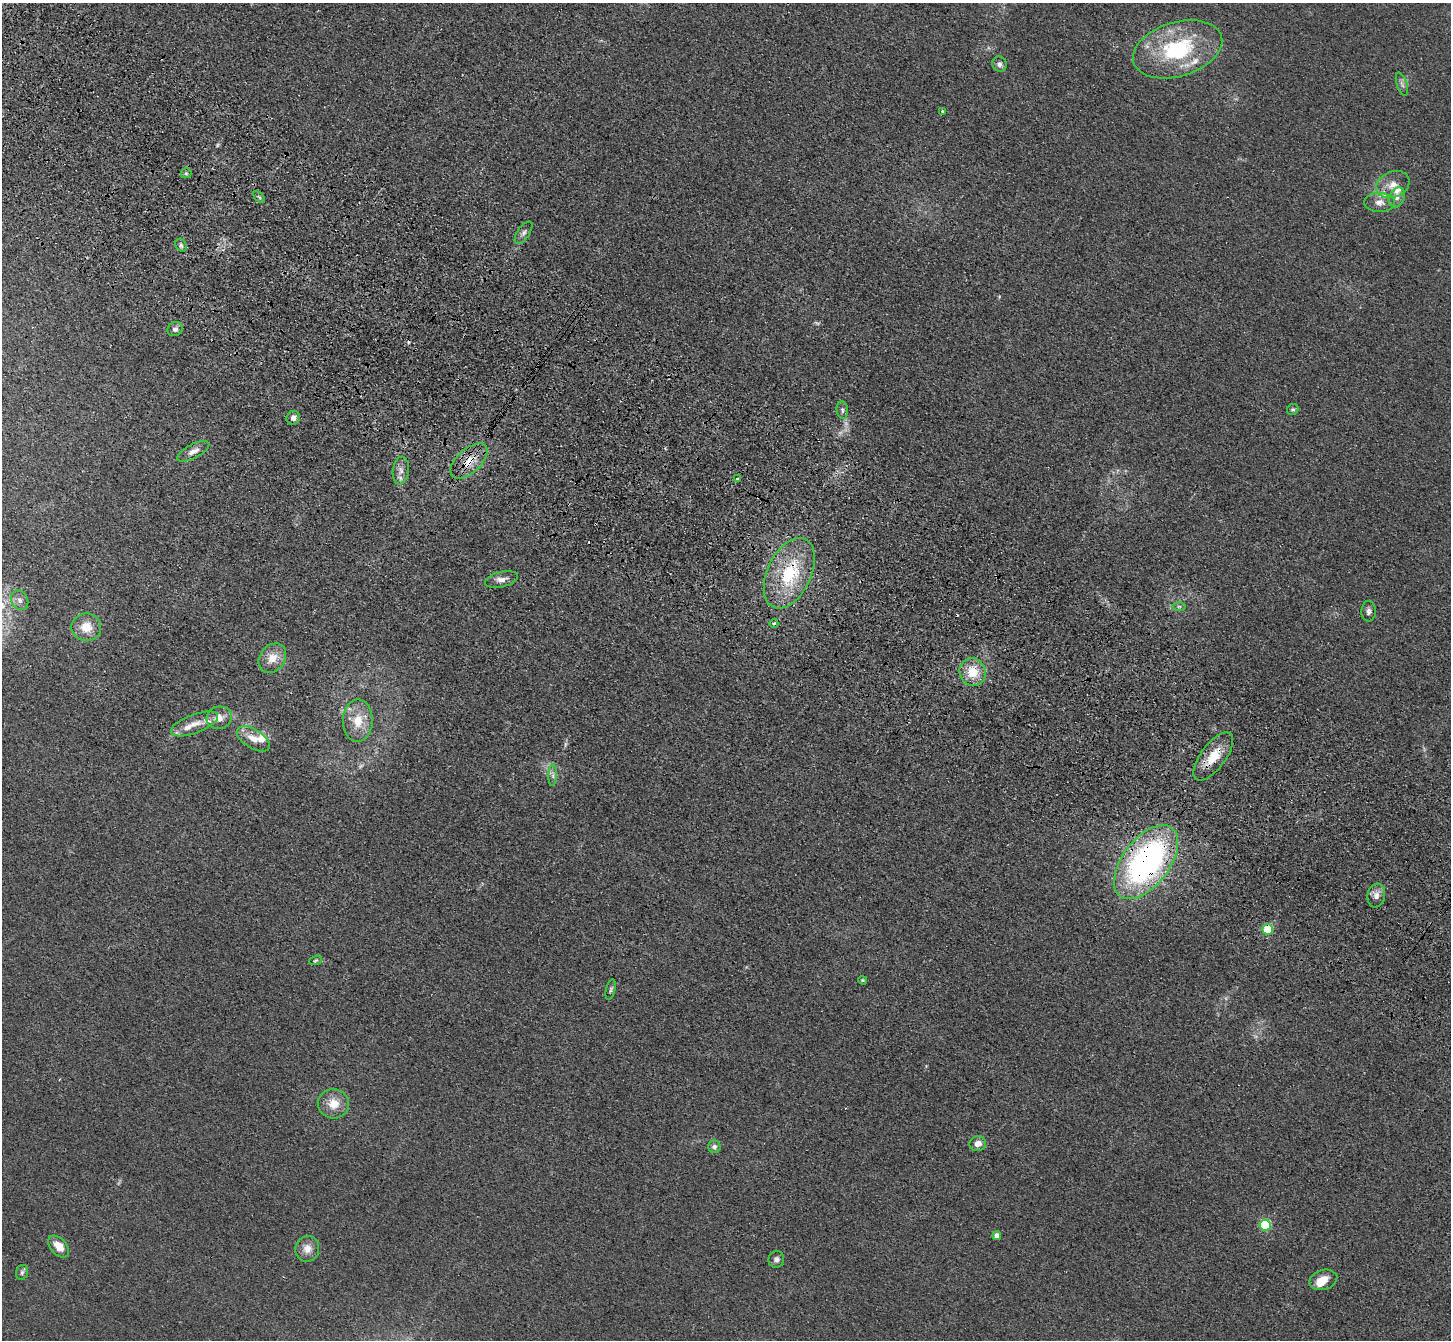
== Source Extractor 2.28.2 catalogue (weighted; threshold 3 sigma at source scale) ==
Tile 11 of 4 x 4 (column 3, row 3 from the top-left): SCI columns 2972-4420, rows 1731-3068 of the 5943 x 6001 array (HDU 1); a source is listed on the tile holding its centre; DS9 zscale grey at full resolution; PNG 1453 x 1342 px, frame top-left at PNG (2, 3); each listed source drawn as its Kron ellipse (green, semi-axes under 4 px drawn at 4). Shown black and unused: <1% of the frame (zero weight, under 3 of 4 exposures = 6% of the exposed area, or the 3 px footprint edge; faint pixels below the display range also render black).
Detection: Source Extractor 2.28.2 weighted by HDU 2 'WHT'; one run over the whole footprint, this tile lists its part. Background 0.0196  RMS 0.0052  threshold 0.0234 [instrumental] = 3 sigma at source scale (4.5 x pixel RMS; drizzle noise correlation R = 1.50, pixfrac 1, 0.05/0.05 arcsec/px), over >= 5 px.
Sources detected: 61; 3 too faint to see at this stretch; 2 cosmic-ray / hot-pixel residue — neither listed nor drawn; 6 inside a brighter listed object's ellipse — not listed separately; the other 50 listed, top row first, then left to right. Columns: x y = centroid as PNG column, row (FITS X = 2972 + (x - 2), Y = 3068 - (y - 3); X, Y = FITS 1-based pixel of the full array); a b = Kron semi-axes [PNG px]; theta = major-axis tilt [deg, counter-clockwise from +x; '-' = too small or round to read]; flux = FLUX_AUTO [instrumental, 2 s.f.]
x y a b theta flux
1178 49 46 27 17 52
999 64 8 7 - 2.2
1402 84 12 5 -72 1.9
942 112 4 3 - 1.9
186 173 5 5 - 0.84
1393 184 17 13 22 6.6
259 197 7 3 -45 0.75
1397 197 10 7 64 2.7
1380 202 15 9 -2 4.4
523 233 13 6 55 2
181 245 7 5 -61 1.2
175 329 8 6 30 1.9
1293 409 6 5 - 1
842 410 8 5 -83 1.3
293 418 7 6 - 2.3
193 451 17 7 27 3.9
469 461 22 12 43 10
401 471 14 8 82 3.5
737 479 3 3 - 0.94
789 573 38 22 65 36
501 580 17 7 13 3.6
20 600 10 8 -60 2.6
1179 606 6 4 -1 0.88
1369 611 10 7 88 2
774 623 4 4 - 0.97
86 627 15 13 -1 9.4
272 658 16 12 53 6.8
973 672 14 13 - 12
219 718 13 11 16 5
358 721 21 15 89 11
194 724 25 9 21 7.3
253 739 18 9 -32 5.7
1213 756 28 12 53 12
553 775 11 4 86 1.6
1146 862 43 23 53 150
1376 895 12 9 81 3.7
1268 929 5 5 - 27
315 960 6 4 20 0.77
863 980 4 3 - 0.63
611 990 10 4 76 1.2
333 1104 16 14 -12 8.6
978 1144 8 7 - 3.7
714 1147 6 6 - 1.6
1265 1225 5 5 - 42
997 1236 4 4 - 3.6
59 1246 13 8 -47 6.6
307 1249 13 12 - 5.1
776 1259 8 8 - 1.8
22 1272 8 5 75 1.2
1323 1280 14 10 17 6.5
Overlapping masked pixels (flux is a lower limit): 5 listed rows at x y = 469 461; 789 573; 1213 756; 1146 862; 1268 929